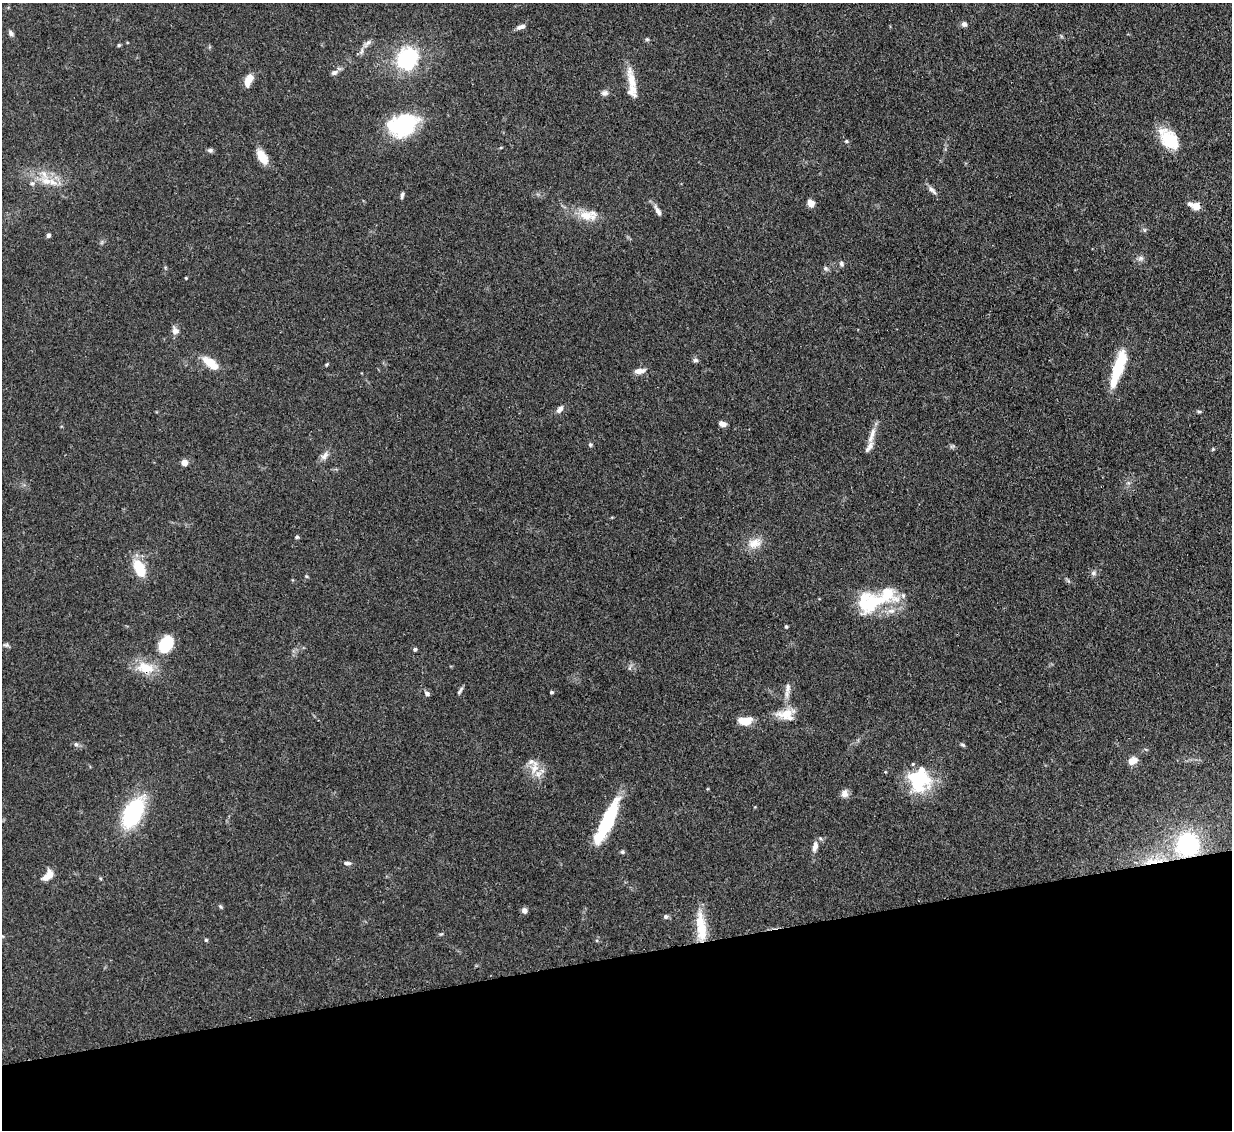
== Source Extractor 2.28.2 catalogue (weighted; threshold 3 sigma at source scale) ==
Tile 14 of 4 x 4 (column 2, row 4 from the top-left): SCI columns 1314-2543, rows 213-1340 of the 5083 x 5061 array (HDU 1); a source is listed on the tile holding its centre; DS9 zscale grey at full resolution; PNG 1234 x 1132 px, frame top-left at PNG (2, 3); no overlay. Shown black and unused: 15% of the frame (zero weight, under 3 of 4 exposures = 9% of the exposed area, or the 3 px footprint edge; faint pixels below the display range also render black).
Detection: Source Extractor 2.28.2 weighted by HDU 2 'WHT'; one run over the whole footprint, this tile lists its part. Background 0.124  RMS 0.0049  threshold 0.0222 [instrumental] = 3 sigma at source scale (4.5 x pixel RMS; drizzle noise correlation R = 1.50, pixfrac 1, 0.05/0.05 arcsec/px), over >= 5 px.
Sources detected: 92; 1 inside a brighter object's white glare — not listed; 12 inside a brighter listed object's ellipse — not listed separately; the other 79 listed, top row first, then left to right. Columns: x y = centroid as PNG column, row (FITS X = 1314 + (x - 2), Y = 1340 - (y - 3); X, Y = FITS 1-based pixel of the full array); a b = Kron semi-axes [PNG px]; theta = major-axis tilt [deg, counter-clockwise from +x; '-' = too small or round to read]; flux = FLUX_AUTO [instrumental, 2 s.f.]
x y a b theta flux
964 24 7 7 - 1.5
521 27 11 5 17 2
11 33 9 6 -53 1.3
647 39 5 5 - 0.73
367 43 15 6 48 2.6
119 45 5 4 - 0.7
407 59 11 10 - 67
334 72 9 6 22 1.8
248 80 16 8 67 5.2
631 80 35 9 -79 8.6
604 93 9 7 9 1.8
402 125 35 25 22 34
1170 140 26 18 -51 17
846 141 4 4 - 0.57
210 150 7 6 - 1.2
262 157 17 9 -58 7.7
46 181 17 11 -20 8.4
932 190 15 6 -45 2.1
402 195 8 4 81 1.1
811 203 5 4 - 11
1196 206 10 9 - 3.8
658 211 17 5 -59 2.6
587 216 25 12 -10 9.6
1144 230 6 4 -71 0.76
48 235 4 4 - 2
1141 258 8 6 1 1.6
841 264 7 5 -74 1.3
825 268 7 5 -36 1.1
186 278 3 3 - 0.45
175 331 10 9 - 2.5
695 360 7 5 1 1.2
210 363 17 8 -39 10
326 365 5 3 - 0.53
1119 367 39 12 72 21
639 371 12 6 7 3.8
559 409 10 6 52 2.2
1199 411 6 4 -6 0.74
722 424 8 6 -15 2.3
872 433 19 7 74 4.3
590 445 5 5 - 0.96
1213 449 5 4 - 0.57
325 456 15 7 52 2.8
184 462 6 5 - 3.8
297 537 5 5 - 0.73
754 543 19 13 22 6.9
139 568 18 10 -66 16
1094 573 7 6 - 1.4
306 576 6 3 -70 0.61
871 602 41 20 28 28
786 626 3 3 - 0.86
166 644 17 11 57 21
6 645 7 5 2 1.1
415 649 5 4 - 1
145 668 25 15 -12 12
788 688 18 7 85 3.3
460 691 11 3 55 1.1
551 692 4 3 - 0.66
427 693 7 5 -23 1.4
786 714 26 12 13 8.7
745 721 14 8 2 8.7
76 744 6 6 - 1
963 745 7 4 -27 0.8
1133 761 11 7 27 4.7
535 767 22 10 81 6.7
919 782 32 26 17 26
845 794 10 8 -89 3
133 813 22 12 61 75
607 822 43 10 64 43
1188 845 21 21 - 51
815 846 13 6 78 3.3
622 852 6 5 - 0.77
1153 862 27 10 11 12
347 863 9 4 -4 1.4
48 875 15 8 47 5.5
220 906 7 4 -58 0.72
524 911 6 6 - 2.2
665 916 6 5 - 1.1
701 927 40 11 -84 15
206 940 5 5 - 0.61
Overlapping masked pixels (flux is a lower limit): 3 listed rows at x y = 145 668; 1188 845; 1153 862